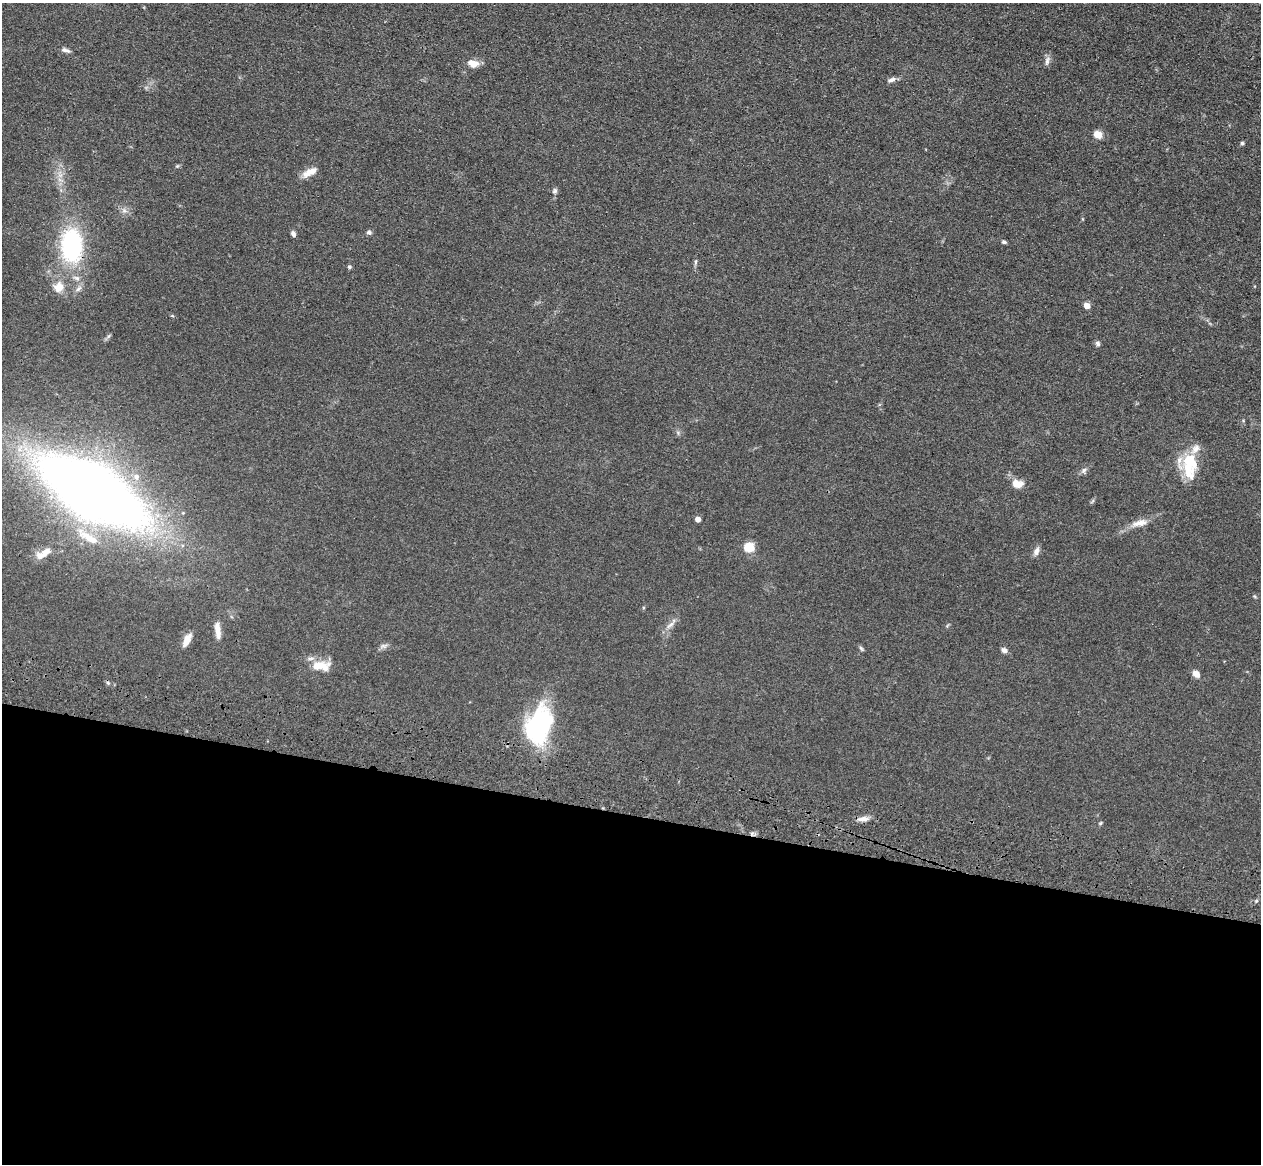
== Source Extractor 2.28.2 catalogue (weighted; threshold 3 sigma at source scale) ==
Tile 14 of 4 x 4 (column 2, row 4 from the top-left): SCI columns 1296-2554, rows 362-1523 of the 5108 x 5248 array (HDU 1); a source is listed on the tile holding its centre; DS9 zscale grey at full resolution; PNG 1263 x 1166 px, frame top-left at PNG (2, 3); no overlay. Shown black and unused: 30% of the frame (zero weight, under 3 of 4 exposures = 6% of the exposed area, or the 3 px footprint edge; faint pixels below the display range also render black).
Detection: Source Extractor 2.28.2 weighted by HDU 2 'WHT'; one run over the whole footprint, this tile lists its part. Background 0.0613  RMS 0.0074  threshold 0.0333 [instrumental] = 3 sigma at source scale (4.5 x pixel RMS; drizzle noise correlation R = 1.50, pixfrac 1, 0.05/0.05 arcsec/px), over >= 5 px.
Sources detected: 47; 1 inside a brighter object's white glare — not listed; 2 inside a brighter listed object's ellipse — not listed separately; the other 44 listed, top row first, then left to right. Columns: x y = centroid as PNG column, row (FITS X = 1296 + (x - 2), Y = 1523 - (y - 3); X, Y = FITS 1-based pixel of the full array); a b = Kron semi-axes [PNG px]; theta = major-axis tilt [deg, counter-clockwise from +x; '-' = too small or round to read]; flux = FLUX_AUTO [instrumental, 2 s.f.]
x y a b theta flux
65 50 12 5 -17 2.3
1047 61 13 5 76 2.7
473 64 13 8 -11 6.9
892 80 11 5 24 2.7
1098 134 9 8 - 6.6
1242 143 5 5 - 1
177 166 5 5 - 0.9
310 172 20 8 26 7.4
555 191 7 6 - 1.7
124 210 7 6 - 2.3
369 232 6 5 - 1.8
293 234 7 5 -62 2.1
1004 242 6 4 -15 1.3
72 246 41 26 -88 78
695 262 6 4 88 1.2
349 267 5 4 - 1.1
59 287 14 12 46 8.4
78 289 11 5 45 2.4
1087 306 4 4 - 11
1098 343 7 6 - 1.7
1195 449 15 9 51 5.1
1188 468 31 15 -69 23
1084 470 8 6 57 2
136 477 10 8 -86 4
1017 484 15 11 -8 6.8
93 491 65 28 -31 1200
698 519 4 4 - 5.8
1140 523 22 8 14 7.6
89 538 35 10 -29 16
749 548 5 5 - 45
1036 551 11 6 70 3.3
45 552 15 9 35 6
670 625 14 5 39 3.5
218 630 22 7 -83 6.4
187 640 16 7 62 7
384 646 9 6 -6 2.2
861 648 8 4 -54 1.2
1004 650 7 6 - 2.7
320 666 24 11 -1 14
1196 674 7 5 -40 6
108 683 6 4 -45 1.1
538 727 37 22 68 110
863 819 16 6 5 4.2
1101 823 5 4 - 0.87
Overlapping masked pixels (flux is a lower limit): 1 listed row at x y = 72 246